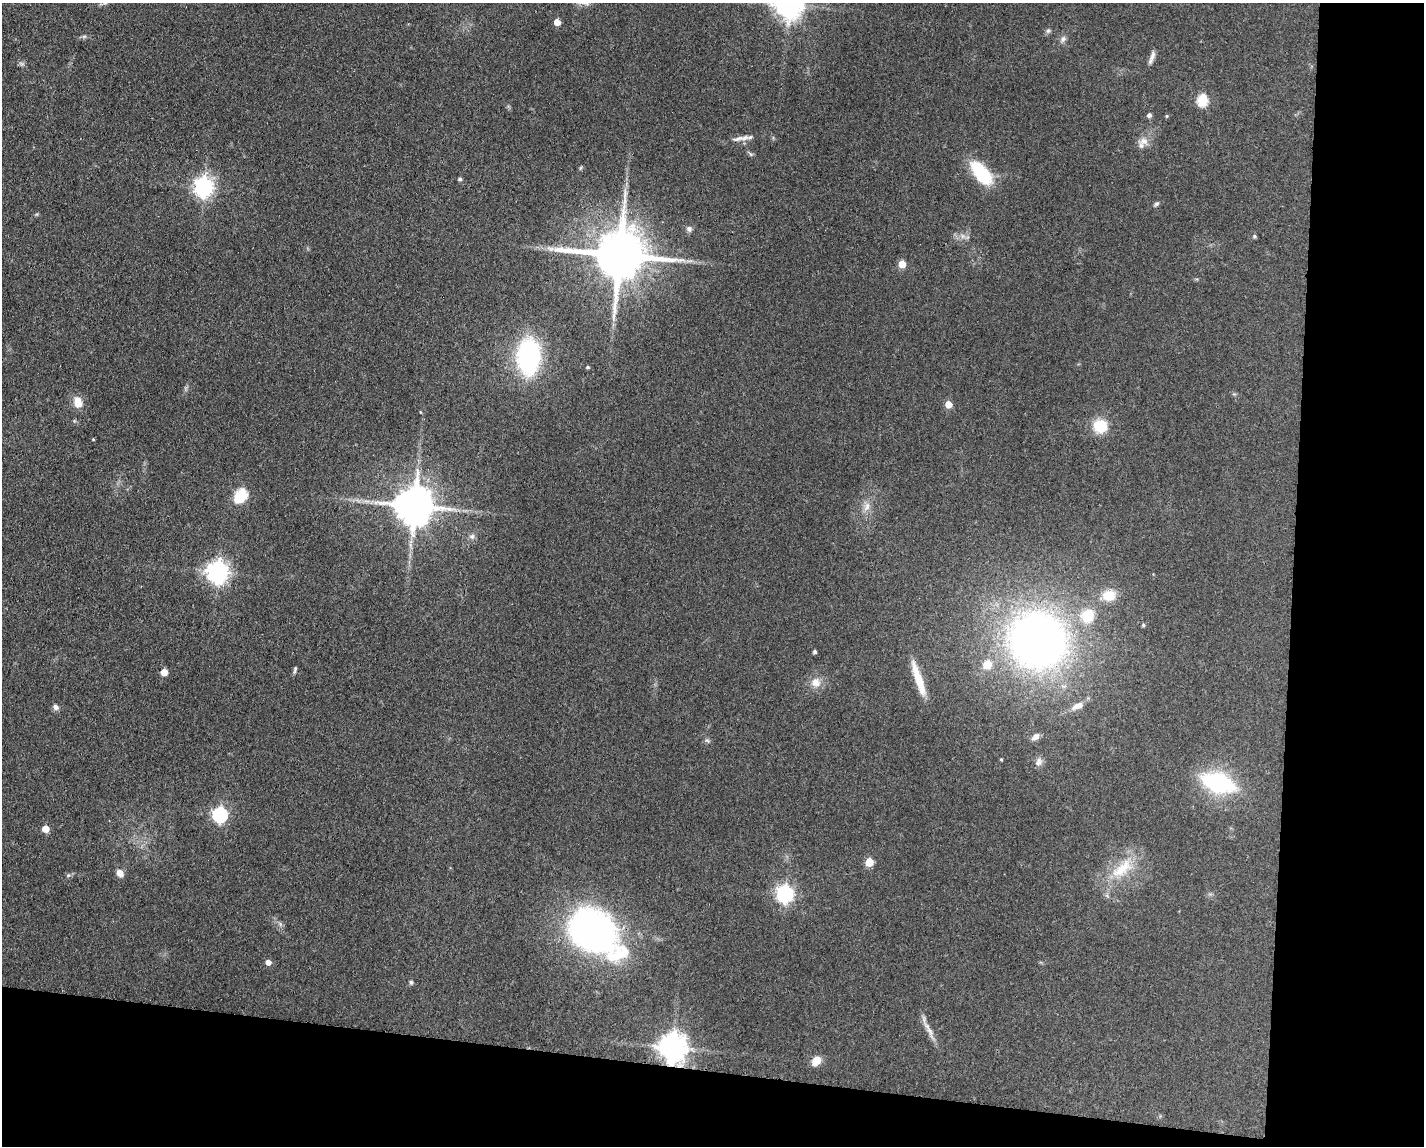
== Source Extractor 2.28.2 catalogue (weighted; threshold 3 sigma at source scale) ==
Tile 12 of 3 x 4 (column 3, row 4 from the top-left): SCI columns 2961-4382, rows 5-1148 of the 4607 x 4584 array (HDU 1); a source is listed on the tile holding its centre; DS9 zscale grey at full resolution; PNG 1426 x 1148 px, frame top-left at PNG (2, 3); no overlay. Shown black and unused: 16% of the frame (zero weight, under 3 of 4 exposures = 1% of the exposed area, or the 3 px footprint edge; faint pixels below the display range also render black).
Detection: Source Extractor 2.28.2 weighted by HDU 2 'WHT'; one run over the whole footprint, this tile lists its part. Background 0.154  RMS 0.0081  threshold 0.0363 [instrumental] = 3 sigma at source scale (4.5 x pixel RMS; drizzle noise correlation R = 1.50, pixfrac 1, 0.05/0.05 arcsec/px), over >= 5 px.
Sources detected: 63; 1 inside a brighter listed object's ellipse — not listed separately; the other 62 listed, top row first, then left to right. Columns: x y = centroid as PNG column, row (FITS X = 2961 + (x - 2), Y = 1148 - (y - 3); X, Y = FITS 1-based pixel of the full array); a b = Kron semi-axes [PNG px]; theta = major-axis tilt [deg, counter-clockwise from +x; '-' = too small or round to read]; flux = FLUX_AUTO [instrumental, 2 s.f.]
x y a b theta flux
789 4 9 9 - 990
557 22 5 5 - 9.2
1048 31 7 5 43 1.7
1063 39 9 7 54 2.8
1152 56 16 6 67 4
1202 100 6 5 - 67
1149 115 5 5 - 2.2
1167 116 4 4 - 0.86
738 139 18 6 15 5.4
1144 141 13 10 7 6.3
751 154 7 4 -36 1.4
580 168 6 4 70 1
981 173 31 14 -50 41
460 179 4 4 - 1.8
204 187 7 7 - 380
1156 204 7 5 17 1.5
689 229 8 7 - 2.5
1254 236 5 5 - 1.1
551 249 12 6 -11 4.1
619 255 16 14 -2 4700
902 264 5 5 - 18
528 356 31 20 88 130
588 367 5 4 - 1.1
78 402 12 9 -77 9.7
948 404 5 5 - 12
1100 426 14 13 - 22
93 439 4 3 - 0.63
241 495 7 6 - 78
414 506 11 11 - 2500
867 507 14 7 67 5.8
472 536 7 7 - 2.6
218 572 8 7 - 490
1109 595 17 14 8 15
1088 616 15 13 59 24
1143 625 4 4 - 1.3
1037 640 50 47 -21 520
815 652 4 4 - 1.6
987 665 10 9 - 11
295 669 9 4 76 1.5
164 672 5 5 - 13
918 679 42 8 -71 19
816 682 14 13 - 8.1
1078 706 17 8 25 7.4
56 707 8 6 -52 2.8
1035 737 10 7 44 3.8
707 740 7 4 -20 1.3
1001 759 4 3 - 0.76
1038 762 12 7 68 3.5
1218 783 35 19 -18 79
220 815 7 7 - 160
45 829 5 5 - 13
869 862 5 5 - 22
1122 869 37 16 40 29
120 873 9 7 -50 5.4
68 875 6 5 - 1.3
785 894 7 7 - 280
592 931 54 42 -38 260
268 962 5 5 - 4.7
411 982 6 5 - 1.4
930 1031 23 6 -67 6.7
672 1047 9 8 - 1000
816 1061 11 8 57 10
Overlapping masked pixels (flux is a lower limit): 3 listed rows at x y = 619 255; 592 931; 672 1047
Isophote crosses this tile's border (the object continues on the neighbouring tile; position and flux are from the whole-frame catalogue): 1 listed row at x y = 789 4